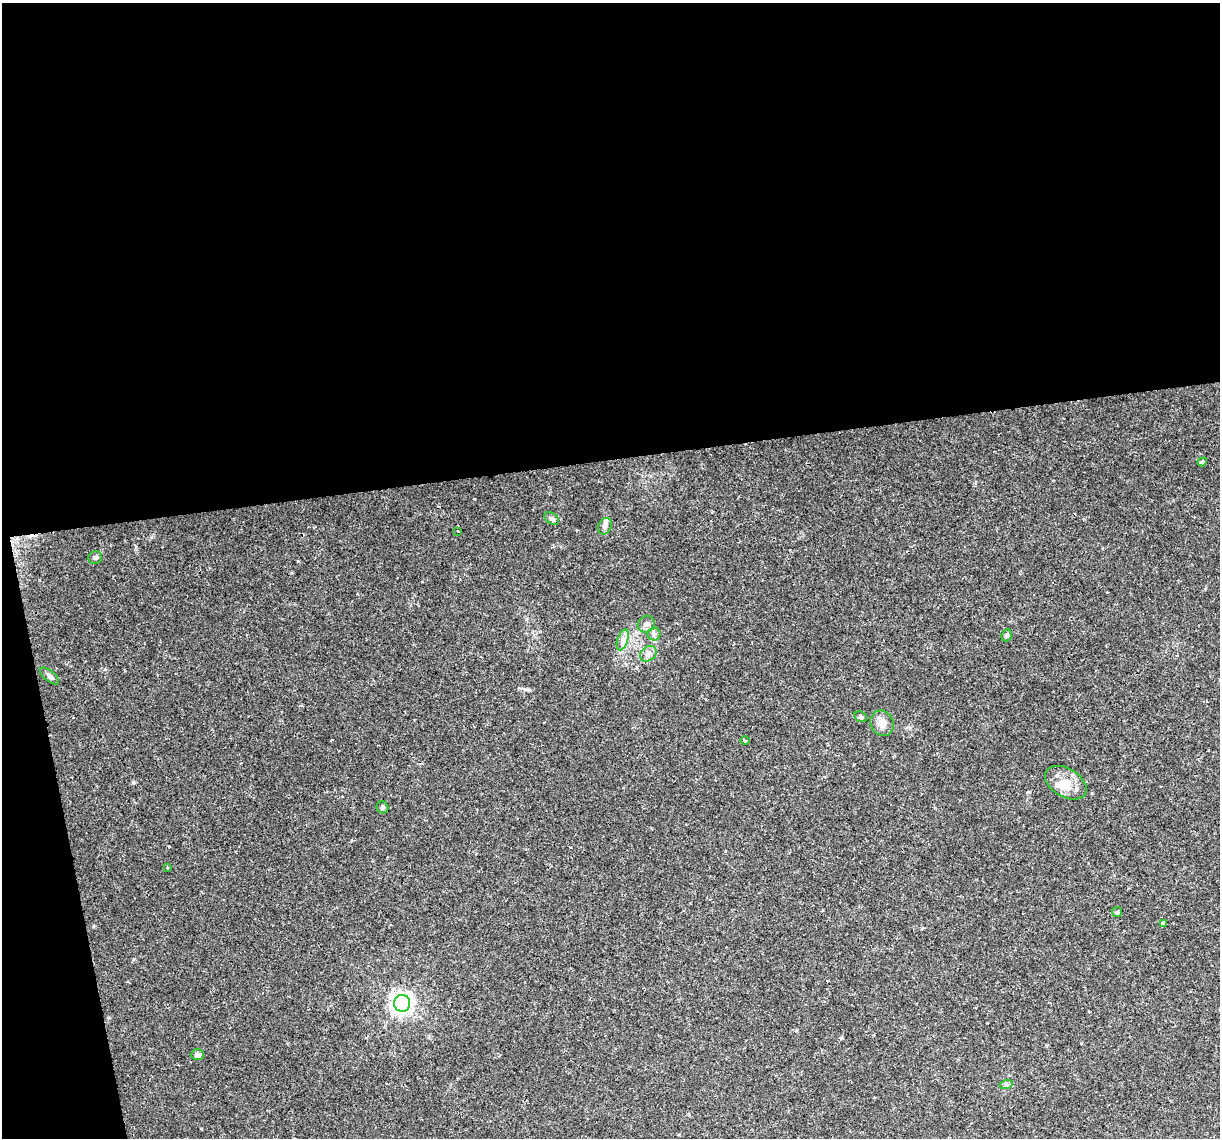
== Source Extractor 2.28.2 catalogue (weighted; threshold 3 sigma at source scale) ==
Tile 1 of 4 x 4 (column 1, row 1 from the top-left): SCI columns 1-1218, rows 3483-4618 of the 4872 x 4645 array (HDU 1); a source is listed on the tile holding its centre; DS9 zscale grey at full resolution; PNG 1222 x 1140 px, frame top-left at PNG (2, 3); each listed source drawn as its Kron ellipse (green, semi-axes under 4 px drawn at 4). Shown black and unused: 43% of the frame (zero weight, under 2 of 3 exposures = <1% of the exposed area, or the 3 px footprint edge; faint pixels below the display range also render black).
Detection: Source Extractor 2.28.2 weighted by HDU 2 'WHT'; one run over the whole footprint, this tile lists its part. Background 0.0435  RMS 0.0031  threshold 0.0139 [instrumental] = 3 sigma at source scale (4.5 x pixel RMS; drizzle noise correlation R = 1.50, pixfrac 1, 0.0396/0.0396 arcsec/px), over >= 5 px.
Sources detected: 24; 1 inside a brighter object's white glare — neither listed nor drawn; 1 inside a brighter listed object's ellipse — not listed separately; the other 22 listed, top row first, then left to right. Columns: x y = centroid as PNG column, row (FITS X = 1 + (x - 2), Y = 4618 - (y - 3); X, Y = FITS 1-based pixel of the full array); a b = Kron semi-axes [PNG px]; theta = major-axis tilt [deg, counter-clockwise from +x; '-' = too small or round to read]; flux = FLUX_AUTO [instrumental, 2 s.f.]
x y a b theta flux
1202 462 5 4 - 0.67
552 519 8 5 -32 0.88
605 526 8 6 66 0.99
458 531 3 2 - 0.36
95 558 7 6 - 0.77
646 624 9 8 - 1.3
654 634 6 6 - 0.82
1007 635 6 5 - 0.56
623 640 11 5 71 1.3
648 654 9 7 37 1.3
49 676 11 5 -40 1
861 717 6 5 - 0.74
882 723 13 11 -62 2.4
745 740 4 3 - 0.33
1066 783 23 14 -30 5.2
382 807 6 5 - 0.63
167 867 3 2 - 0.37
1117 912 5 5 - 0.43
1163 923 4 3 - 2.9
402 1003 8 8 - 130
197 1055 6 5 - 1
1006 1085 6 4 18 0.64
Unlisted compact peaks at least as high as the median listed source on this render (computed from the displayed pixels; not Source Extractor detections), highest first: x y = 133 782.